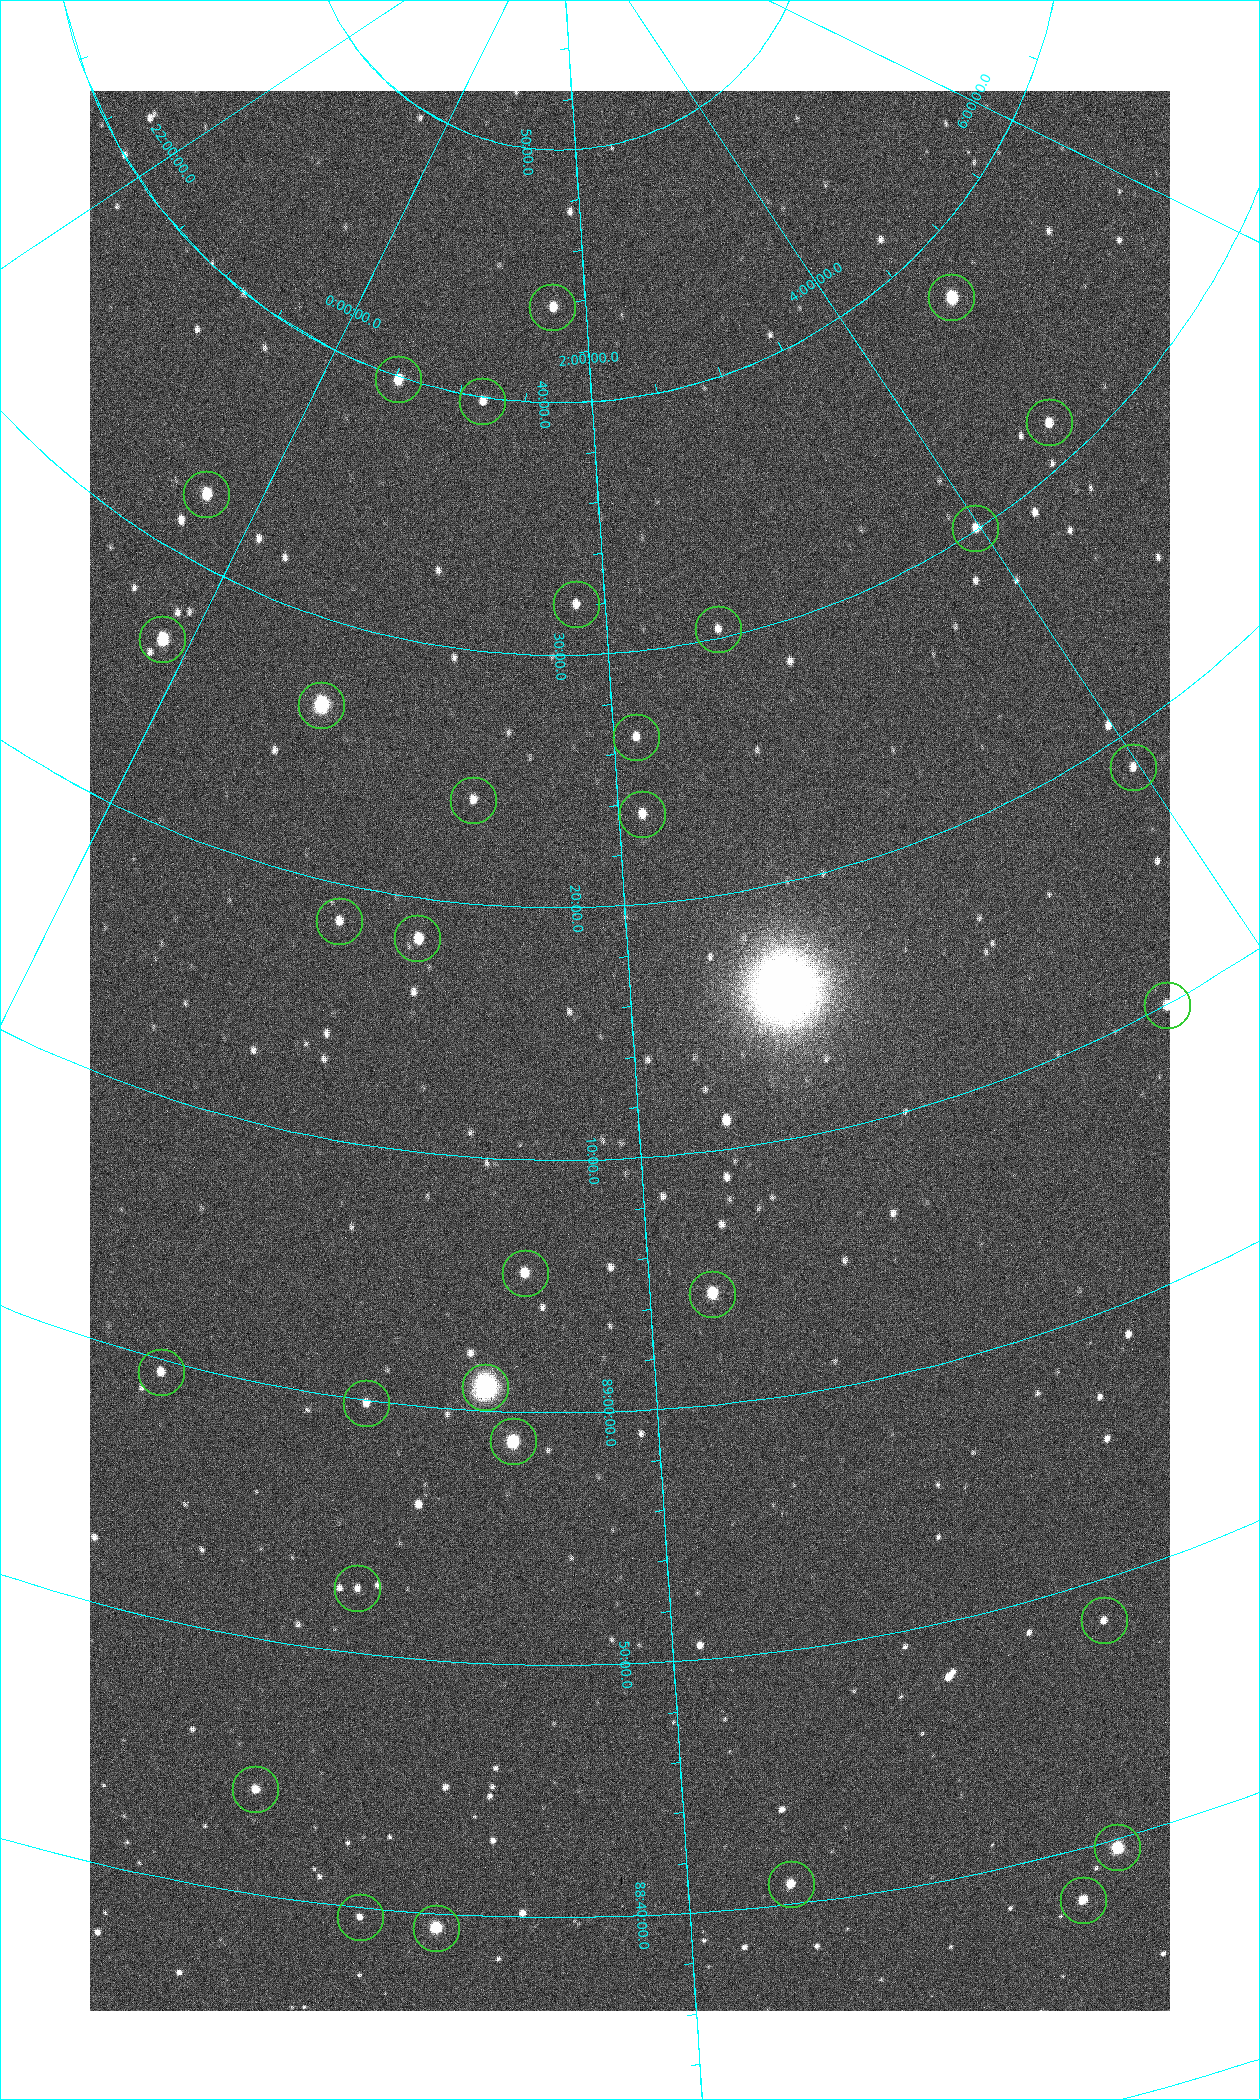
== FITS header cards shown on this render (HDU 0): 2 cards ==
NAXIS1  =                 1080 / length of data axis 1
NAXIS2  =                 1920 / length of data axis 2

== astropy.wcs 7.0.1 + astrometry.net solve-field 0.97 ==
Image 1080 x 1920 px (HDU 0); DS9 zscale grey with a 90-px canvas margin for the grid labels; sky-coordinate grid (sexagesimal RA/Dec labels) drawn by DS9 from the SOLVED WCS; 32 Tycho-2 reference stars matched to detected sources circled (green)
Header WCS: none
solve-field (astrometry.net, Tycho-2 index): SOLVED blind (the file carries no WCS)
Solved WCS: RA---TAN-SIP/DEC--TAN-SIP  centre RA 01:59:10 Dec +89:14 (29.79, +89.24 deg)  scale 2.37 arcsec/px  FOV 42.7' x 76.0'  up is +4 deg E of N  parity flipped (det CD > 0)
(file carries no celestial WCS; the grid is the blind solution)
Tycho-2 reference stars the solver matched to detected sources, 32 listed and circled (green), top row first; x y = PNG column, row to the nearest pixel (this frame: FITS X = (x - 90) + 1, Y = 1920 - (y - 91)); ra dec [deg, ICRS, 3 dp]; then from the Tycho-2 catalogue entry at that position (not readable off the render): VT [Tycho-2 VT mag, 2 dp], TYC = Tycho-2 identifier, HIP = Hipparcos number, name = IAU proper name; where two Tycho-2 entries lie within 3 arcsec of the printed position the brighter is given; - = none
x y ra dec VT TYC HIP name
951 297 70.692 +89.630 9.34 4629-37-1 - -
552 307 25.399 +89.729 11.04 4627-64-1 - -
398 379 7.906 +89.665 10.51 4627-6-1 - -
482 401 17.696 +89.664 11.87 4627-21-1 - -
1049 422 69.250 +89.526 11.02 4629-45-1 - -
206 494 355.808 +89.543 10.14 4662-135-1 - -
975 528 59.681 +89.501 11.64 4628-48-1 - -
576 604 27.685 +89.533 12.30 4627-91-1 - -
718 629 38.519 +89.506 12.22 4628-39-1 - -
162 639 358.236 +89.445 9.52 4662-45-1 - -
321 705 9.931 +89.444 8.22 4627-49-1 3128 -
636 737 31.518 +89.444 11.89 4628-72-1 - -
1133 767 59.678 +89.312 11.93 4628-44-1 - -
473 800 20.865 +89.402 11.76 4627-105-1 - -
642 814 31.476 +89.392 11.96 4628-239-1 - -
339 921 14.190 +89.309 11.36 4627-74-1 - -
417 938 18.559 +89.307 10.52 4627-75-1 - -
1167 1005 55.017 +89.166 11.19 4628-70-1 - -
525 1273 24.867 +89.092 10.76 4627-125-1 - -
712 1294 32.549 +89.073 9.84 4628-149-1 - -
161 1372 11.209 +88.992 11.71 4627-72-1 - -
485 1387 23.461 +89.016 6.47 4627-259-1 7283 -
366 1403 19.000 +88.998 11.53 4627-46-1 - -
513 1441 24.587 +88.980 9.00 4627-86-1 - -
357 1588 19.495 +88.876 11.74 4627-109-1 - -
1104 1620 43.819 +88.807 12.14 4628-98-1 - -
255 1789 17.187 +88.735 11.22 4627-80-1 - -
1117 1847 42.246 +88.661 8.90 4628-20-1 - -
791 1884 32.945 +88.680 10.72 4628-99-1 - -
1083 1900 40.943 +88.634 10.89 4628-71-1 - -
360 1917 20.674 +88.660 11.87 4627-100-1 - -
436 1928 22.838 +88.657 9.18 4627-37-1 - -